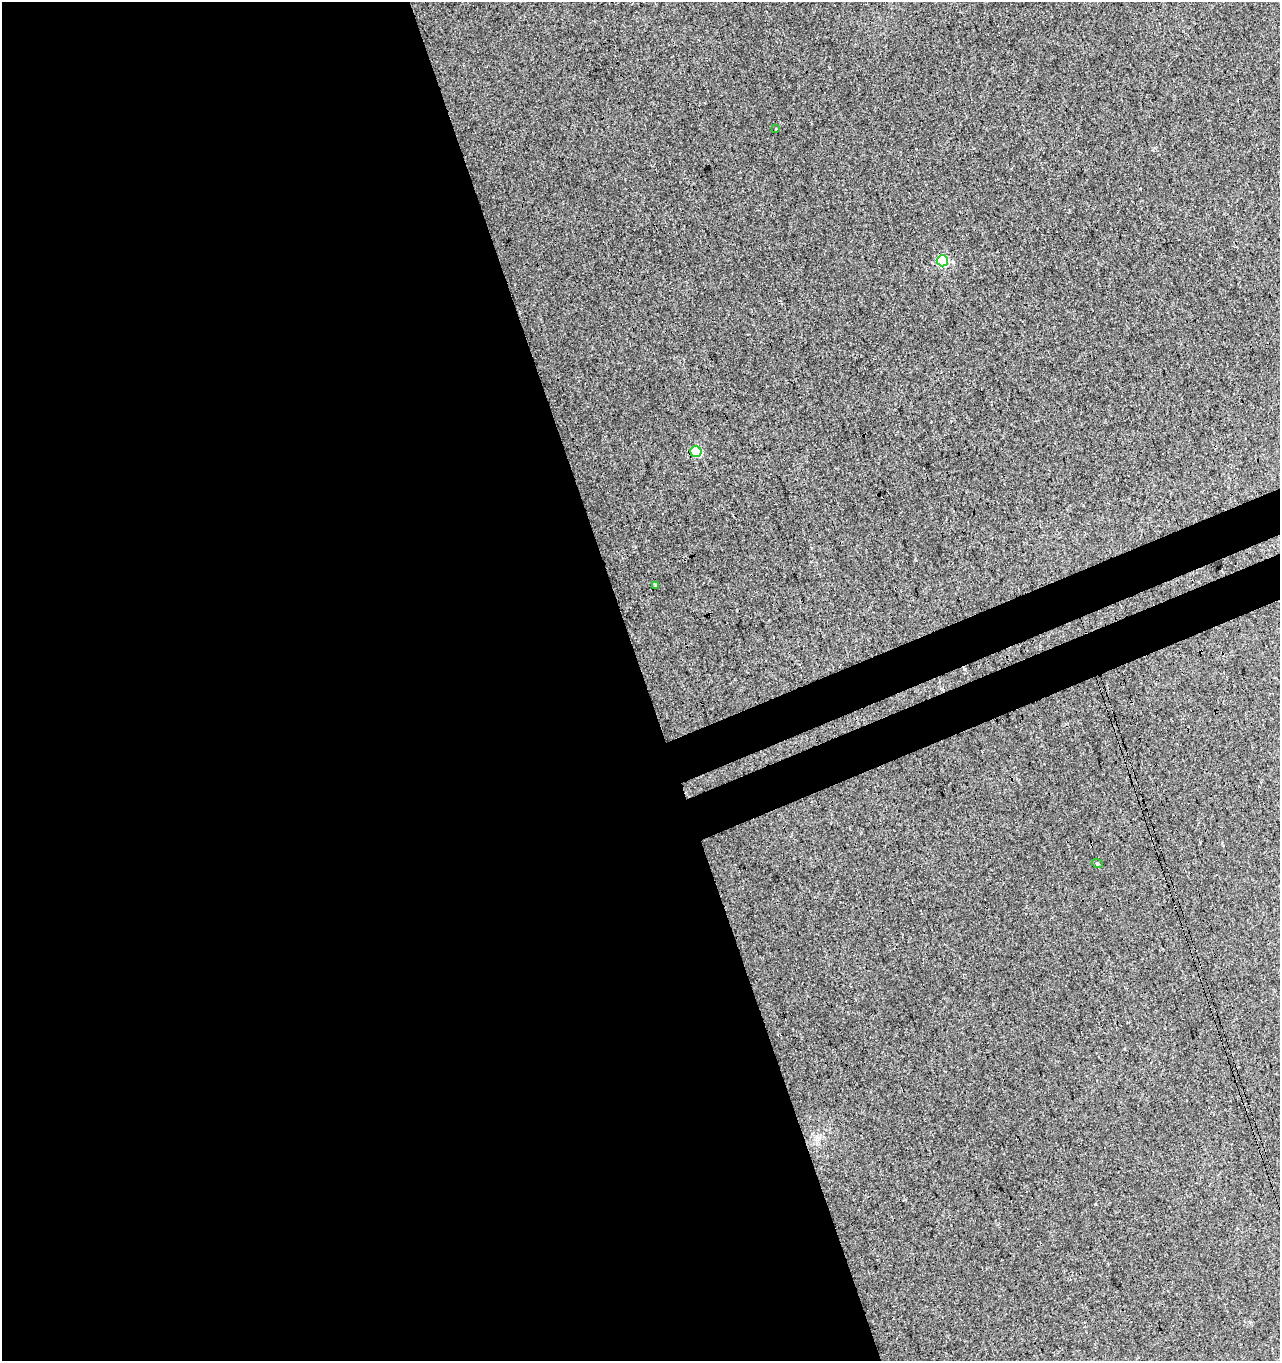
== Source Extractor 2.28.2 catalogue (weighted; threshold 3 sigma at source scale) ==
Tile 9 of 4 x 4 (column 1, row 3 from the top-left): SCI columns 94-1371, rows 1416-2774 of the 5351 x 5547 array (HDU 1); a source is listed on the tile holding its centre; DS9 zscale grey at full resolution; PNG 1282 x 1363 px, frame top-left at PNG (2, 2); each listed source drawn as its Kron ellipse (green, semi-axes under 4 px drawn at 4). Shown black and unused: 54% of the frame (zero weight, under 3 of 4 exposures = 5% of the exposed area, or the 3 px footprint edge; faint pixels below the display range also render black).
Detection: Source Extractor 2.28.2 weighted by HDU 2 'WHT'; one run over the whole footprint, this tile lists its part. Background 0.0032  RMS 0.0034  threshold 0.0155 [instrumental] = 3 sigma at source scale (4.5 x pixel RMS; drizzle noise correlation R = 1.50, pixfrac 1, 0.0396/0.0396 arcsec/px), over >= 5 px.
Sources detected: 5; all 5 listed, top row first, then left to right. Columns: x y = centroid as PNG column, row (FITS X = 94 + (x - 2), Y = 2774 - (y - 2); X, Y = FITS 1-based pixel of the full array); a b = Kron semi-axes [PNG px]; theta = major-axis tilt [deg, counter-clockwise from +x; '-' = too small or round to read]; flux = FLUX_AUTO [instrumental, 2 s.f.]
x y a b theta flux
776 129 3 2 - 0.5
942 261 5 5 - 19
696 452 5 5 - 20
656 585 4 3 - 1.8
1097 863 5 3 - 0.32